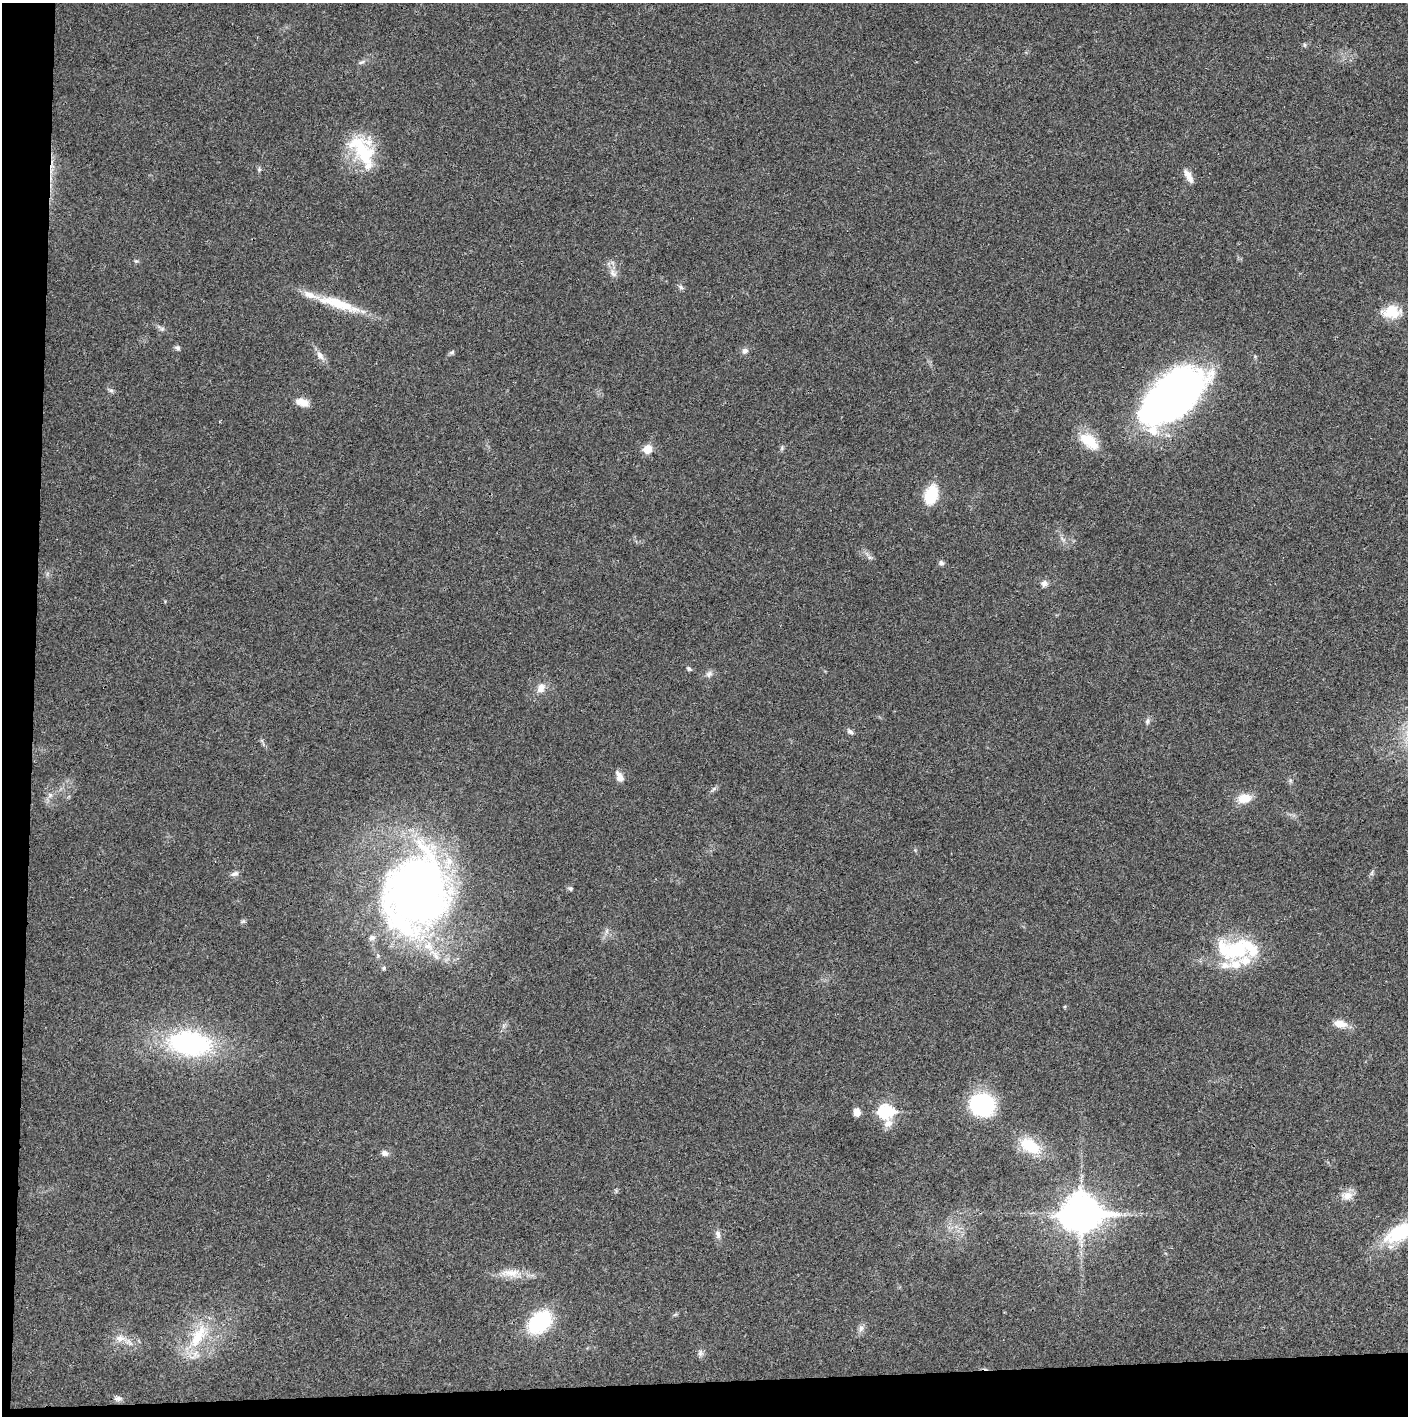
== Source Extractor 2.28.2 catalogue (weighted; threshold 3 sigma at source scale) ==
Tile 7 of 3 x 3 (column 1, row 3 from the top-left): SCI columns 4-1409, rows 3-1416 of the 4222 x 4245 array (HDU 1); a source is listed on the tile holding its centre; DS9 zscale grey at full resolution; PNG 1410 x 1418 px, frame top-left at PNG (2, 3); no overlay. Shown black and unused: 5% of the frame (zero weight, under 3 of 4 exposures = <1% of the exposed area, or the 3 px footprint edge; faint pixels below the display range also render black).
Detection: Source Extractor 2.28.2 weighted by HDU 2 'WHT'; one run over the whole footprint, this tile lists its part. Background 0.0189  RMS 0.0041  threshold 0.0185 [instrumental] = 3 sigma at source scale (4.5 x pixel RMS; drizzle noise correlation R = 1.50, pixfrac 1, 0.05/0.05 arcsec/px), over >= 5 px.
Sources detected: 67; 1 inside a brighter object's white glare — not listed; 9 inside a brighter listed object's ellipse — not listed separately; the other 57 listed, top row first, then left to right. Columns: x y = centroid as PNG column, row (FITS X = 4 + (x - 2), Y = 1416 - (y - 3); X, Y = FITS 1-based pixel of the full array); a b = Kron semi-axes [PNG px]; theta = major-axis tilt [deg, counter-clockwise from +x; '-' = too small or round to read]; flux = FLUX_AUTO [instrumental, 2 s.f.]
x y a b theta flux
1305 45 6 4 -71 0.5
361 62 10 4 26 0.94
364 153 40 27 -82 23
1188 176 18 7 -58 3.2
613 273 12 7 -57 2.2
681 287 8 5 -37 0.9
339 304 56 13 -16 16
1391 312 20 14 3 9.4
162 329 7 4 0 0.89
177 348 8 5 -14 0.9
745 351 8 7 - 1.7
452 352 8 4 36 0.8
320 355 14 7 -56 2.4
111 390 7 5 -7 0.89
1173 401 81 38 51 160
302 402 17 9 -15 4.2
1089 441 30 15 -39 10
648 449 10 9 - 4.4
931 495 22 14 72 12
1063 539 9 3 -45 0.93
870 558 7 4 -19 0.82
941 563 7 6 - 1.1
1044 583 8 8 - 1.9
689 669 7 5 -56 0.71
709 674 10 7 46 1.6
541 688 12 9 66 3.3
1147 721 8 6 89 1.2
850 731 8 6 -26 1.2
619 777 14 8 -64 2.7
50 795 7 5 -47 1
1244 798 16 10 13 6.6
1372 873 7 4 71 0.72
235 874 11 6 20 1.5
418 888 82 71 76 240
571 889 6 6 - 0.76
243 921 7 4 19 0.66
1233 950 49 27 -2 32
384 968 6 4 24 0.65
1065 1006 5 3 - 0.39
1340 1024 14 8 -11 5.2
189 1043 31 18 -7 80
982 1104 25 21 2 38
886 1111 9 8 - 53
857 1112 8 7 - 3.2
1030 1146 24 14 -30 14
385 1153 9 7 -11 1.7
1347 1196 15 11 7 3.8
1081 1213 15 12 2 780
1398 1233 43 21 30 25
718 1234 11 7 -79 1.8
510 1273 31 10 0 7
540 1322 23 16 45 34
861 1328 9 6 74 1.6
198 1336 41 17 61 18
120 1338 13 9 -9 3.2
700 1353 9 6 80 1.3
118 1398 10 7 1 1.5
Isophote crosses this tile's border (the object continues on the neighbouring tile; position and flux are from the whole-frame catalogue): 1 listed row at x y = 1398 1233